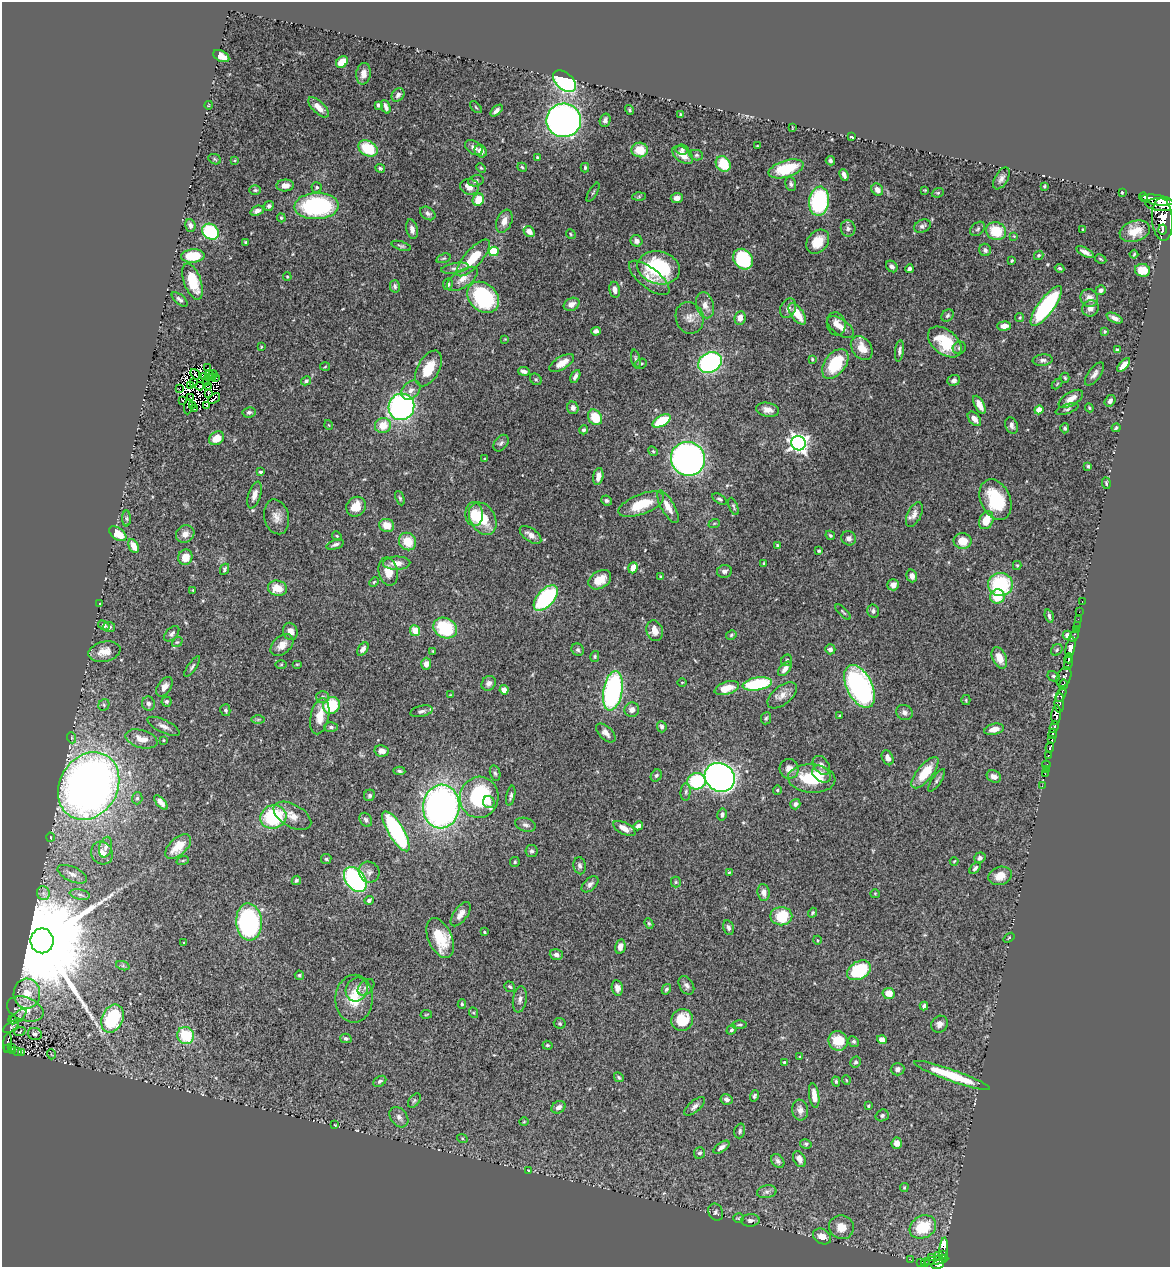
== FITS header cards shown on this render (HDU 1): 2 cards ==
NAXIS1  =                 1168
NAXIS2  =                 1265

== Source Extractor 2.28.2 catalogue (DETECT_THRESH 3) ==
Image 1168 x 1265 px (HDU 1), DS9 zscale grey, 1 PNG px = 1 image px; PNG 1172 x 1269 px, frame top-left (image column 1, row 1265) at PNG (2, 2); each listed source drawn as its Kron ellipse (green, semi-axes under 4 px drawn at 4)
Background 0.68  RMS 0.031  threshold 0.0943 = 3 sigma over >= 5 px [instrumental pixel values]
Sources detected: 503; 10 with non-positive FLUX_AUTO (blend fragments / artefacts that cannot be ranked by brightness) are neither listed nor drawn; the other 493 listed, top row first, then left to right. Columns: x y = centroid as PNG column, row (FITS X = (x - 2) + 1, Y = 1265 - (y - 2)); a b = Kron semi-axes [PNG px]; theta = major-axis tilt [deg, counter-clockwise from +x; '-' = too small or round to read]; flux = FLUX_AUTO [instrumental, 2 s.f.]
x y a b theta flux
221 56 8 5 -28 21
342 62 6 5 - 36
364 74 11 7 82 16
564 81 13 8 -40 310
398 95 7 5 52 8.4
209 105 4 3 - 1.7
378 105 4 3 - 5.3
318 107 13 6 -44 22
386 107 7 4 -69 7.2
476 107 7 3 -45 2.7
630 110 5 4 - 3.1
496 111 7 4 43 7.9
681 115 3 3 - 3.3
564 120 17 17 - 970
605 120 7 5 74 6.6
792 128 3 2 - 1.4
852 137 4 3 - 4.2
757 146 3 2 - 1.6
474 148 10 6 -34 10
368 149 10 7 -31 84
682 149 6 5 - 5.4
640 150 8 7 - 45
481 151 7 5 -49 15
683 155 12 7 -37 27
696 155 7 5 -14 4.1
537 157 4 4 - 2.7
215 159 6 5 - 3.1
234 160 3 3 - 1.8
830 161 5 4 - 4.1
723 164 8 7 - 61
522 167 5 4 - 2.7
380 168 5 4 - 3.3
481 168 5 4 - 2.6
585 168 4 3 - 3.4
786 169 18 8 17 78
844 175 6 3 -67 7.3
1001 178 12 6 58 9.4
476 181 8 5 15 5.6
791 184 7 5 -72 4.9
285 185 9 6 2 14
1044 186 4 3 - 2.1
317 187 5 5 - 3.7
470 187 9 8 - 18
255 190 6 5 - 3.5
877 190 6 5 - 12
925 190 3 2 - 1.8
593 192 11 2 60 2.7
1123 192 3 3 - 14
938 193 6 4 20 3
639 197 7 4 2 3
1144 197 4 2 - 87
677 198 6 5 - 13
478 200 6 5 - 41
1157 200 16 5 -9 2100
819 201 14 10 82 220
1162 205 16 6 -3 2400
269 206 5 4 - 4.3
317 206 22 13 2 270
257 211 7 4 19 8.5
428 213 8 6 -35 5.8
281 218 4 3 - 2.5
1162 219 21 10 -86 2600
504 221 12 7 67 17
190 225 6 5 - 8
922 226 9 6 25 6.6
848 228 8 7 - 7.3
412 229 10 5 -77 10
978 229 8 6 42 5
1082 229 3 2 - 1.6
1163 229 5 2 - 270
996 231 10 9 - 63
1135 231 15 10 17 35
210 232 9 7 -42 150
529 232 6 5 - 14
571 234 5 4 - 2.8
1014 236 4 4 - 1.7
636 241 6 5 - 9.5
246 242 3 3 - 2.6
818 242 13 10 50 41
401 246 10 4 -17 4.1
985 250 6 6 - 6
494 251 5 4 - 100
1085 252 10 4 -29 11
1134 254 4 2 - 2.1
1039 255 5 4 - 3.8
193 256 12 6 3 59
443 258 7 4 19 3.6
473 258 23 8 48 59
743 259 11 9 -51 150
1100 259 6 3 -28 2.3
1012 261 4 3 - 2.6
892 266 6 5 - 7.2
455 268 14 5 10 8.5
659 268 21 16 -13 170
1059 268 5 4 - 3.5
909 269 4 3 - 6
1142 270 7 6 - 34
287 277 4 3 - 2
649 278 24 10 -38 26
462 279 18 8 33 21
193 281 19 8 -70 58
448 284 6 5 - 5.8
395 286 6 5 - 5.3
615 290 8 5 -78 9.9
1101 290 5 4 - 5.6
483 297 17 13 -43 230
1089 298 9 8 - 16
180 299 9 5 -40 6.1
571 304 8 6 26 13
705 305 13 9 -76 17
1046 306 24 8 53 270
788 308 10 7 64 11
1090 308 8 8 - 11
797 314 12 6 -55 40
947 316 7 5 45 5
1020 317 5 4 - 3.3
690 318 16 14 -72 21
740 318 7 5 83 14
1115 318 8 4 -24 9.5
836 324 12 9 -76 15
1004 326 7 4 2 13
841 327 15 7 -36 19
596 331 5 4 - 6.7
1105 332 4 4 - 2.8
505 339 4 4 - 2
945 342 19 12 -39 76
261 347 4 2 - 1.7
862 348 13 9 -55 31
959 348 7 6 - 4.8
1118 350 4 4 - 7.6
899 351 11 4 83 6
636 359 9 4 -78 4.6
812 359 3 3 - 2.4
1043 360 10 5 7 6.9
562 363 14 6 30 23
641 363 6 5 - 3.1
710 363 12 9 29 360
835 364 17 10 53 100
1124 365 8 4 49 17
325 367 5 3 - 2
208 368 3 2 - 2.1
429 368 19 10 62 49
524 371 6 4 -10 7.5
195 374 6 2 -54 0.98
213 374 4 3 - 3
1094 374 14 6 53 11
204 376 4 2 - 1.1
209 376 5 2 - 0.17
575 376 7 4 60 7
215 377 4 2 - 0.078
213 378 3 2 - 0.089
1065 378 5 4 - 2.4
536 379 6 5 - 3.6
954 380 6 5 - 5.8
306 381 5 4 - 4.9
194 382 3 2 - 4
207 383 3 2 - 3.1
1057 384 6 3 46 2.1
190 386 3 2 - 2.2
200 386 4 2 - 0.63
209 387 3 2 - 2.6
180 388 2 2 - 5.4
411 390 11 8 45 14
209 393 3 2 - 4.8
191 397 2 2 - 2.3
214 399 7 2 40 0.11
1071 399 14 6 31 18
183 401 2 2 - 2
1110 401 6 5 - 7.6
193 405 4 2 - 1.7
979 405 10 5 -60 20
207 406 4 2 - 0.74
188 407 8 4 82 4.6
401 407 13 13 - 560
573 408 6 5 - 9
1089 408 4 4 - 2.3
195 409 4 2 - 2.3
1067 409 12 4 19 5.2
768 410 12 7 -11 15
1039 410 4 4 - 33
249 412 6 5 - 4.9
595 417 8 6 -53 59
974 419 8 5 -49 13
662 421 10 5 28 79
329 425 5 3 - 1.7
1012 425 8 6 -70 7.1
383 426 8 7 - 35
1065 428 5 4 - 3.7
1116 428 4 3 - 3.5
584 430 4 4 - 5.6
217 438 8 6 30 33
501 443 9 6 52 6.1
798 443 7 7 - 970
653 451 5 4 - 2.8
485 459 3 2 - 2.4
688 459 17 16 - 860
1088 466 4 3 - 2.6
260 472 4 3 - 3.5
598 476 8 5 80 14
1106 483 6 3 -83 2.6
254 495 14 6 73 15
400 498 7 4 -66 3.3
719 499 8 4 -33 4.5
995 500 21 14 -65 97
606 501 5 5 - 4.1
641 504 24 10 21 67
733 506 9 3 -68 3.5
356 507 10 9 - 34
668 507 18 6 -60 21
474 514 12 9 -85 47
914 514 13 6 64 12
276 517 18 12 -75 19
127 518 8 4 -89 3.6
483 519 17 12 -60 55
986 520 9 7 68 35
714 524 6 3 20 2.3
387 525 7 6 - 28
118 534 10 6 -36 39
185 534 9 8 - 14
530 535 12 6 -36 13
830 535 5 4 - 3.4
337 536 5 4 - 2.4
849 538 7 7 - 7.7
408 541 9 8 - 42
963 541 9 8 - 38
335 544 9 4 18 6.6
777 545 4 3 - 2
134 546 7 4 -64 23
819 551 3 3 - 2.9
185 557 8 7 - 28
397 563 13 6 1 17
764 564 4 3 - 2.9
1017 565 4 4 - 2.3
633 568 6 4 70 19
225 569 6 4 62 3.9
388 571 14 9 -77 27
724 571 7 6 - 7.9
661 576 4 2 - 2.2
912 576 6 5 - 13
600 580 12 8 31 31
374 582 5 4 - 2.5
1000 584 12 11 - 160
893 585 6 5 - 9.7
277 588 9 7 -15 32
193 590 3 2 - 1.5
997 596 7 7 - 47
546 598 15 8 48 240
1082 601 3 2 - 4.1
100 604 3 2 - 1.4
873 611 6 6 - 5.5
843 612 10 3 -45 2.8
1079 612 2 2 - 9.3
1049 616 7 3 -74 5.3
1078 619 2 2 - 13
104 625 6 4 -29 6.7
1077 625 2 2 - 6.8
109 627 6 5 - 4.2
445 628 12 10 -25 110
1076 629 2 2 - 4.3
290 631 9 7 -70 14
415 631 5 5 - 33
655 631 10 8 -73 16
172 634 9 5 45 6.4
731 635 5 4 - 3.3
1067 635 4 4 - 9.3
1074 636 6 3 68 35
177 642 5 4 - 2.8
282 645 13 8 42 19
1070 648 10 4 79 850
363 649 7 4 56 8.4
830 649 5 5 - 6.7
578 650 6 6 - 4.3
1057 650 6 5 - 3.1
433 651 3 3 - 2
104 652 16 10 12 25
595 656 5 4 - 2.9
999 658 11 7 -66 26
1069 658 5 3 - 330
787 660 6 5 - 4.3
1068 663 7 3 81 390
281 664 6 4 1 2.3
297 664 5 3 - 1.9
426 664 6 5 - 14
192 667 12 4 55 5
785 669 8 5 49 13
1053 676 6 5 - 4
1064 677 10 7 65 200
682 682 5 3 - 1.8
489 683 8 6 47 9.9
757 684 15 6 8 150
1063 684 5 4 - 200
860 686 23 12 -63 470
164 687 11 6 55 15
727 688 12 6 18 32
504 690 4 4 - 18
613 691 20 9 80 400
450 695 3 2 - 1.9
782 695 17 9 40 18
1061 695 8 3 64 270
323 697 6 6 - 5.7
966 700 5 4 - 2.3
167 702 5 5 - 5
1059 703 10 5 90 340
148 704 7 6 - 7.9
104 705 6 5 - 3.9
332 705 9 8 - 100
225 710 6 5 - 4.5
632 710 7 7 - 12
421 711 11 5 12 7.5
904 712 8 7 - 8.5
1056 715 10 5 85 990
320 716 18 9 78 33
839 716 3 2 - 2
766 718 6 5 - 3.4
258 719 6 4 1 3.2
164 726 18 6 -25 12
331 727 7 4 -1 4.5
662 727 5 5 - 6.1
1054 727 6 3 66 220
994 729 10 5 14 18
606 733 11 6 -44 13
1053 734 5 3 - 350
72 738 5 3 - 2.6
141 739 16 9 -16 27
1052 739 4 3 - 250
163 740 3 3 - 1.9
1050 747 5 3 - 120
382 751 7 5 -11 12
1048 755 4 3 - 45
887 758 8 5 -65 12
821 765 10 7 -52 9.9
1046 765 4 3 - 29
789 769 10 9 - 17
1046 769 2 2 - 2.3
399 771 6 4 -4 4.1
495 773 8 5 -78 4.7
925 773 19 8 51 55
821 774 10 7 -34 13
1045 774 2 2 - 7.1
656 776 6 5 - 3.9
720 777 15 14 - 1000
994 777 7 5 -27 11
812 779 24 14 -4 99
937 780 13 4 56 5.7
696 781 9 8 - 140
89 786 35 29 60 1700
1042 786 2 2 - 5.1
777 790 4 4 - 2.6
686 792 9 5 85 4.2
369 795 6 5 - 4.1
511 796 10 4 80 5.8
479 797 20 19 - 210
137 798 6 5 - 4.4
161 802 9 4 -47 10
489 802 6 5 - 11
795 804 5 4 - 7.4
441 807 22 18 85 890
722 815 6 5 - 6.2
292 816 20 11 -29 27
273 817 13 11 18 170
366 820 7 5 -55 6
525 825 10 6 -17 7.5
638 826 5 4 - 9.1
624 828 12 5 -27 19
396 831 23 7 -59 290
50 837 4 3 - 2.5
106 847 10 6 75 9.6
178 847 16 8 42 41
531 851 6 6 - 4.7
102 853 12 10 -54 20
980 858 6 5 - 6.8
326 859 5 5 - 3.4
183 860 6 4 20 3
954 861 4 3 - 1.8
515 862 5 5 - 3.3
580 866 8 6 -81 7
975 868 7 4 49 5.2
369 872 11 10 - 9.8
729 872 4 3 - 2.2
72 874 15 7 -25 15
1000 876 12 9 18 23
355 879 14 9 -52 460
296 880 5 4 - 3.8
676 882 5 5 - 2.6
590 884 10 6 42 8.1
763 892 8 6 -83 13
43 893 7 6 - 7.9
80 894 10 5 -11 7.2
875 894 5 4 - 2.1
369 900 5 4 - 5.7
813 913 5 4 - 2.8
461 914 14 7 55 14
781 916 11 9 -1 84
249 922 18 13 -86 390
649 923 5 4 - 3
729 928 7 5 -76 6.7
484 932 3 3 - 2.6
440 938 21 12 -67 69
1009 938 6 3 38 2.3
817 940 4 3 - 1.9
42 941 12 11 - 82000
184 943 3 2 - 1.7
620 947 7 5 78 16
556 955 6 5 - 8.6
123 966 7 4 -18 3.7
859 970 13 8 29 120
299 975 4 4 - 3.7
686 985 10 7 -58 8.6
366 987 10 6 44 8.3
510 987 6 5 - 3.8
617 988 8 5 -80 12
666 989 6 4 60 4.2
357 990 12 10 61 20
889 993 6 5 - 21
27 994 15 13 89 37
354 999 24 19 87 60
520 999 13 7 81 9.3
462 1004 5 4 - 2.7
924 1006 4 3 - 5.7
25 1009 19 11 -20 30
474 1013 5 3 - 2.5
426 1014 6 3 9 2.1
18 1017 10 5 41 5.2
112 1019 14 10 65 150
12 1020 4 2 - 1.5
682 1020 11 10 - 57
560 1023 6 5 - 3.1
939 1024 9 7 48 11
739 1025 7 4 2 3.4
11 1027 9 4 37 2.9
731 1030 5 4 - 3.8
20 1031 6 3 22 8.3
35 1034 7 6 - 5.5
186 1035 9 8 - 88
346 1038 6 4 -15 4.7
882 1040 5 4 - 18
838 1041 10 9 - 45
7 1042 9 3 82 49
854 1042 5 5 - 3.8
547 1045 5 4 - 3.5
12 1047 3 2 - 9.2
8 1049 4 4 - 41
13 1050 3 3 - 11
18 1052 3 2 - 0.92
21 1052 3 3 - 4.6
51 1054 5 3 - 1.8
800 1057 3 3 - 1.9
784 1062 3 3 - 2.4
856 1062 6 5 - 4.1
898 1069 7 6 - 7.4
952 1075 40 6 -19 98
619 1077 5 3 - 3.4
846 1080 5 3 - 1.7
380 1081 7 5 32 5
836 1082 5 3 - 2.9
814 1095 12 5 -82 20
755 1096 5 4 - 3.9
727 1099 6 5 - 6.5
414 1100 8 5 53 4.2
695 1106 12 5 39 9.1
868 1106 3 3 - 2.1
559 1107 7 5 30 11
800 1110 10 8 -82 10
882 1115 7 6 - 5.3
399 1117 11 8 -51 10
524 1122 5 3 - 1.8
335 1125 3 2 - 1.3
740 1131 7 5 74 4.8
462 1138 5 3 - 2
897 1143 6 5 - 17
806 1144 6 4 -13 3.5
721 1147 9 4 34 9.5
700 1153 6 5 - 5.3
799 1159 8 6 -60 14
778 1161 7 6 - 6.3
528 1170 2 2 - 1.5
904 1187 4 3 - 2.4
767 1192 10 6 10 7.9
716 1212 9 7 -63 5.2
738 1218 5 4 - 2.6
750 1220 9 6 3 7.1
841 1227 12 12 - 30
923 1227 14 11 29 77
822 1236 9 7 -30 19
944 1250 12 4 85 120
942 1255 4 3 - 120
939 1256 3 3 - 20
931 1258 3 2 - 24
911 1260 3 2 - 3.4
936 1260 12 4 10 110
920 1262 3 2 - 26
925 1263 4 3 - 17
938 1265 6 3 15 220
At the frame edge (FLAGS 8, measured only in part): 1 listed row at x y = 938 1265
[10 non-positive-flux detections neither listed nor drawn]